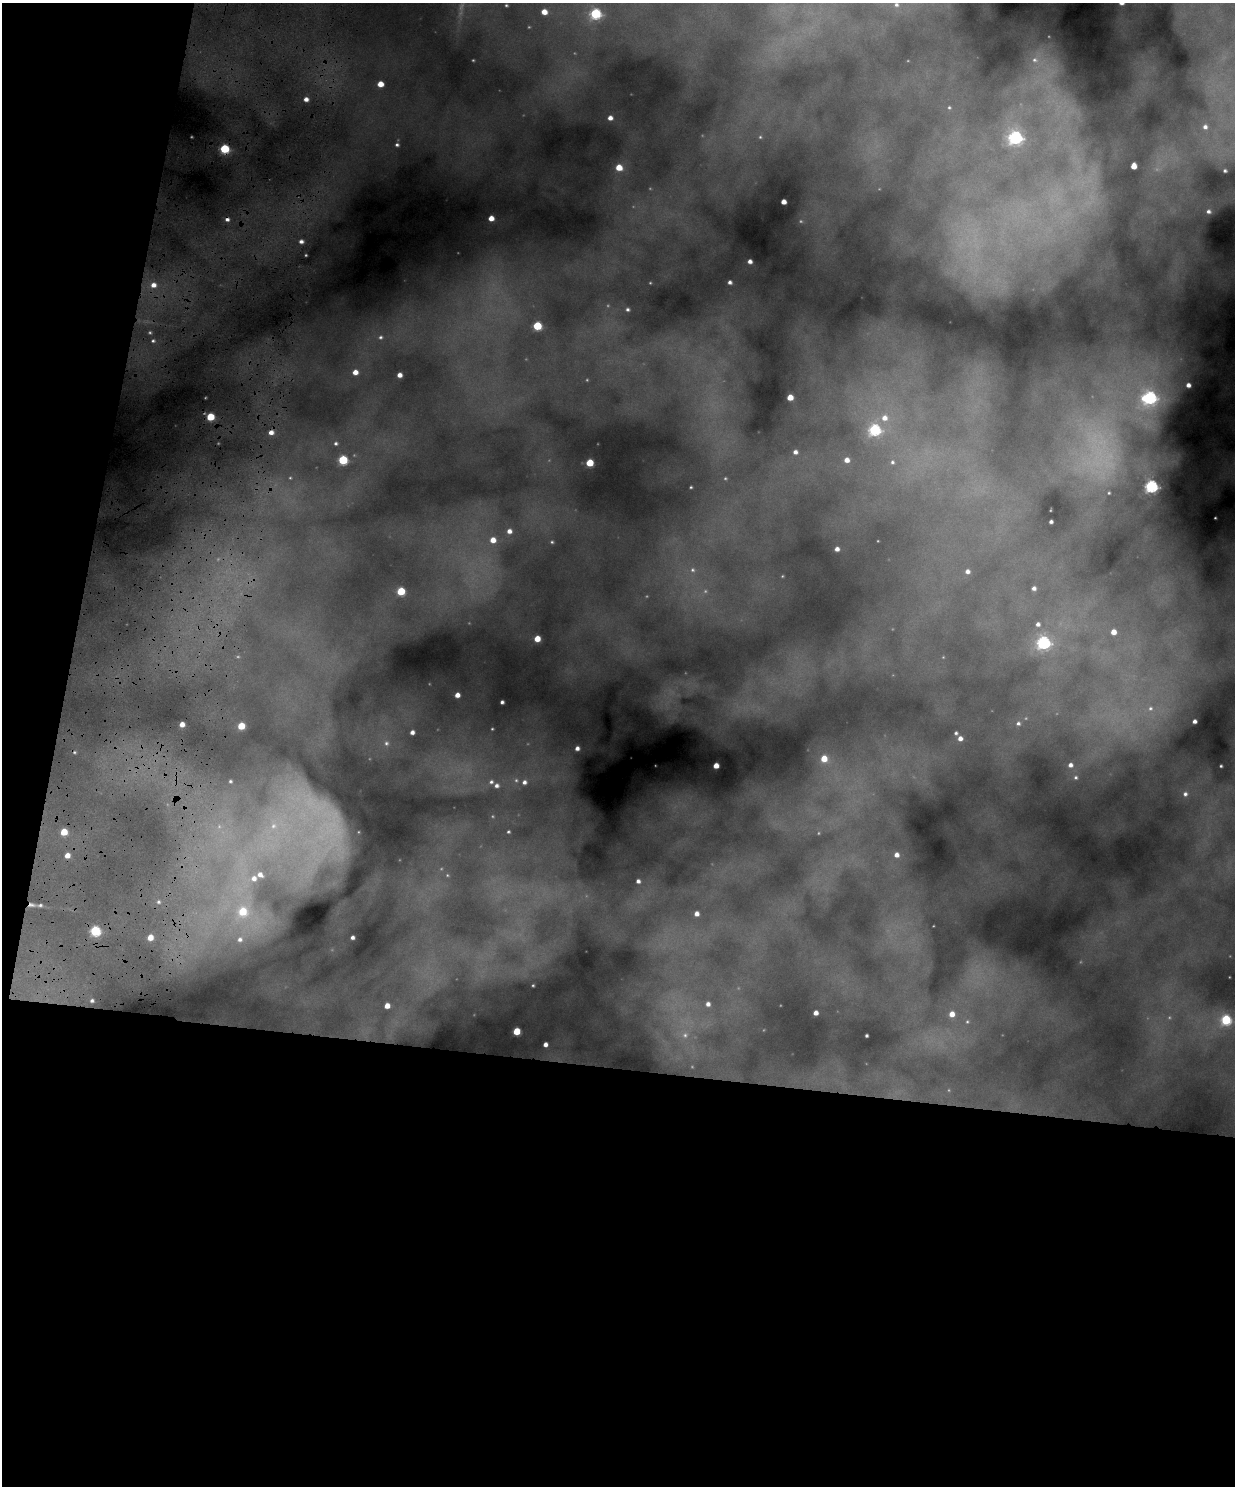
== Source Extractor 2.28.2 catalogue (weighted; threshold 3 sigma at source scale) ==
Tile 9 of 4 x 3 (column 1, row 3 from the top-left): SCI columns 1-1233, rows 128-1611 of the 4931 x 4820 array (HDU 1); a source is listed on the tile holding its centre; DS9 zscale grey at full resolution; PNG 1237 x 1488 px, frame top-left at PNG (2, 3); no overlay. Shown black and unused: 34% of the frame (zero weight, under 4 of 8 exposures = <1% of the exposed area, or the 3 px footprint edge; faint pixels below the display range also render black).
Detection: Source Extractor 2.28.2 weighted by HDU 2 'WHT'; one run over the whole footprint, this tile lists its part. Background 0.606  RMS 0.017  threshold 0.0686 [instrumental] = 3 sigma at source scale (4.09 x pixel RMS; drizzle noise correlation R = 1.36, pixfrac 0.8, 0.05/0.05 arcsec/px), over >= 5 px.
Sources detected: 146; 31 too faint to see at this stretch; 2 cosmic-ray / hot-pixel residue — not listed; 1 inside a brighter listed object's ellipse — not listed separately; the other 112 listed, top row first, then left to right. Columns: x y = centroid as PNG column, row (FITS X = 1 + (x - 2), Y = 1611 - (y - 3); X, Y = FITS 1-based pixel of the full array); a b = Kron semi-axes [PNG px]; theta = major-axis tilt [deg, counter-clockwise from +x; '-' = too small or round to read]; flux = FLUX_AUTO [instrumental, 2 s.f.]
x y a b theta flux
506 5 3 3 - 2
896 5 6 6 - 5
544 12 5 4 - 21
595 14 6 5 - 190
1035 60 14 12 2 24
380 84 5 4 - 25
306 99 4 4 - 9.3
949 107 6 5 - 2.8
610 118 4 4 - 10
1205 127 7 7 - 8.6
760 137 5 5 - 2.4
1015 137 7 6 - 370
397 145 5 4 - 3.5
225 149 6 5 - 110
1134 166 5 4 - 23
619 167 5 5 - 33
1225 171 3 3 - 3.3
783 202 4 4 - 15
1208 211 4 4 - 4.8
491 218 5 4 - 19
301 241 6 5 - 8
750 261 4 4 - 8.1
730 282 4 4 - 5.4
153 285 7 7 - 15
627 309 5 4 - 4
537 326 5 5 - 92
380 337 5 5 - 3.5
153 341 5 5 - 3.4
355 372 5 4 - 15
399 375 4 4 - 11
1188 385 4 4 - 9.5
790 397 5 4 - 27
1150 398 10 10 - 320
210 417 5 5 - 67
884 418 9 8 - 18
874 430 6 6 - 220
271 432 5 4 - 12
336 443 5 5 - 3.9
795 452 5 4 - 7.4
343 460 5 5 - 120
847 460 4 4 - 14
892 462 6 5 - 4
590 463 5 5 - 56
1151 486 6 6 - 340
691 487 3 3 - 1.9
1109 493 4 4 - 2
1215 518 2 2 - 1.3
1051 522 4 3 - 4.8
509 531 6 6 - 12
493 540 6 6 - 23
552 542 5 5 - 2.5
837 549 4 4 - 8.9
693 570 9 8 - 8.3
967 571 5 5 - 7.9
1034 588 4 4 - 6
401 591 5 5 - 74
1038 624 5 5 - 6.4
1113 632 5 5 - 19
537 639 5 5 - 28
1043 642 6 6 - 330
457 695 4 4 - 13
502 702 4 4 - 4.7
1150 708 8 8 - 9.8
1194 721 4 4 - 6.7
1018 723 6 6 - 4.8
182 724 4 4 - 15
241 726 5 5 - 50
492 729 3 3 - 1.6
412 732 4 4 - 8.4
956 733 4 4 - 3.3
960 738 5 4 - 10
386 743 9 8 - 8
577 748 4 4 - 8.3
824 759 5 5 - 29
1070 765 4 4 - 7.2
716 766 4 4 - 20
1221 766 3 3 - 2
1076 777 4 4 - 2.7
230 781 6 5 - 3.8
491 782 7 6 - 5.4
524 782 7 6 - 8.8
497 785 6 6 - 6.9
1185 794 6 6 - 5.9
317 817 108 55 -50 420
64 832 5 5 - 46
508 832 3 3 - 2.4
67 855 4 4 - 16
897 855 5 5 - 11
260 875 6 5 - 8.8
447 875 5 4 - 2
254 878 6 6 - 8.8
638 881 5 4 - 6.7
158 902 6 5 - 4
31 905 8 6 -12 6.3
40 905 7 5 -7 4.3
242 912 7 7 - 60
696 914 4 4 - 11
95 931 5 5 - 170
150 937 6 5 - 20
352 937 4 4 - 5.7
240 939 7 7 - 7.7
92 1001 5 4 - 4.4
708 1004 5 4 - 7.6
387 1006 4 4 - 20
816 1013 4 4 - 11
952 1014 5 5 - 18
1226 1020 6 6 - 150
967 1022 7 6 - 3.7
516 1031 5 5 - 56
685 1035 7 6 - 4.9
866 1036 3 3 - 3
545 1044 4 4 - 8.7
Overlapping masked pixels (flux is a lower limit): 2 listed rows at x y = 225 149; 31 905